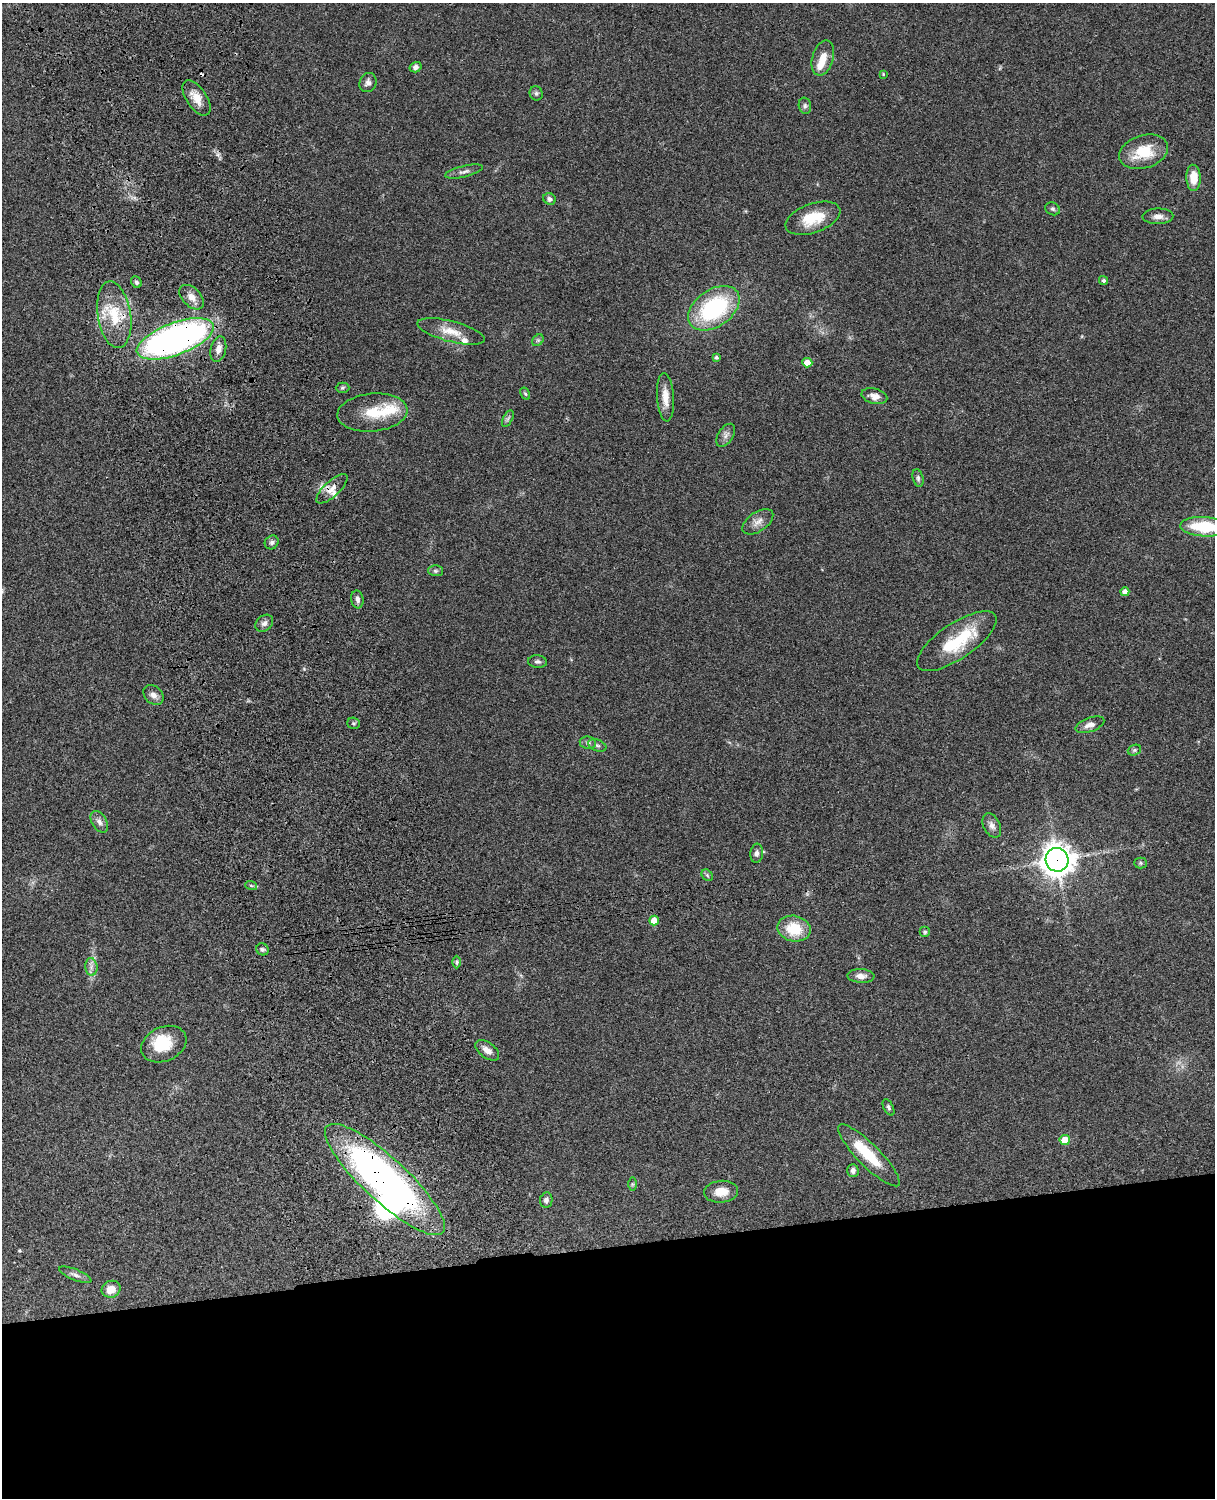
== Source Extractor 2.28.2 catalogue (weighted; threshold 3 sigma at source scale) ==
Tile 11 of 4 x 3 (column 3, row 3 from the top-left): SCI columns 2546-3758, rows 277-1772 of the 5088 x 4926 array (HDU 1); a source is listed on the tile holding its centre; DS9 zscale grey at full resolution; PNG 1217 x 1500 px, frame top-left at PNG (2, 3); each listed source drawn as its Kron ellipse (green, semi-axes under 4 px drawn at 4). Shown black and unused: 17% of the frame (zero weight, under 3 of 4 exposures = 6% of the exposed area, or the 3 px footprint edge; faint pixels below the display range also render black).
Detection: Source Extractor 2.28.2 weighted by HDU 2 'WHT'; one run over the whole footprint, this tile lists its part. Background 0.09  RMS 0.0061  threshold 0.0276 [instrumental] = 3 sigma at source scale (4.5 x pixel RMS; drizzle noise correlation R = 1.50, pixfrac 1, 0.05/0.05 arcsec/px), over >= 5 px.
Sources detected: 85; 4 inside a brighter object's white glare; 1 cosmic-ray / hot-pixel residue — neither listed nor drawn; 5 inside a brighter listed object's ellipse — not listed separately; the other 75 listed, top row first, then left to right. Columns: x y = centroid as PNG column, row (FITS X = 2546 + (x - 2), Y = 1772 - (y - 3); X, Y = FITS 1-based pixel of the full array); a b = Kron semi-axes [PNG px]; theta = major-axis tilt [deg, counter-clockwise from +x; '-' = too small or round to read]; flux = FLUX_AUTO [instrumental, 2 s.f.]
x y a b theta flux
823 58 18 10 74 8
416 67 6 5 - 1.8
883 74 4 3 - 0.52
368 83 10 8 64 2.5
536 93 7 6 - 1.4
197 98 20 10 -56 7.9
805 106 8 6 -77 1.5
1144 152 25 16 18 20
464 171 19 5 13 2.7
1194 178 13 7 -87 9.7
549 199 6 5 - 1.7
1053 209 8 6 -31 1.3
1158 216 15 7 2 3.7
813 218 28 14 20 18
1103 280 5 4 - 1.1
136 282 6 5 - 1.3
192 297 15 9 -45 5.3
714 308 28 18 35 63
114 315 34 16 -81 22
451 331 34 10 -15 10
175 339 40 16 20 250
538 340 6 5 - 1.1
218 349 13 7 78 4.3
716 357 4 4 - 1.3
807 363 5 5 - 6.4
342 388 7 5 1 1.1
525 394 6 4 -61 0.91
874 396 13 7 -14 4.6
665 397 24 8 -86 7.6
372 413 35 19 5 20
508 419 9 4 64 1.5
726 435 13 7 57 2.8
918 478 9 5 -76 1.4
332 489 20 7 42 5.8
758 522 17 9 34 4.6
1204 527 24 9 -3 30
272 542 7 6 - 1.8
435 571 7 5 -2 1.2
1125 592 4 4 - 3.4
357 599 9 6 -81 2.3
264 623 10 7 40 2.5
957 641 46 17 34 29
537 662 9 6 -5 1.7
153 695 11 8 -43 3.6
354 723 6 5 - 1.1
1090 725 15 7 20 3.4
588 743 8 6 -11 1.8
597 745 9 5 -21 1.6
1134 750 7 5 21 1
99 822 12 7 -60 3
992 825 13 8 -64 3.2
757 853 9 6 84 2.2
1057 860 12 11 - 780
1141 863 6 5 - 0.91
707 875 6 5 - 1
251 885 6 3 -20 0.86
654 921 5 5 - 8.2
794 929 17 12 -12 19
925 932 5 5 - 1
262 949 6 5 - 1.2
457 962 6 4 90 1
91 967 9 6 -84 2.5
861 976 13 7 -4 3.7
164 1044 24 17 24 16
487 1050 14 7 -36 4.2
889 1107 9 5 -64 1.4
1065 1140 5 5 - 14
869 1155 42 11 -45 24
853 1170 6 5 - 2.1
385 1180 79 22 -43 280
632 1184 7 4 -90 0.91
721 1192 17 11 5 8.3
546 1200 7 6 - 2.1
75 1275 17 5 -22 2.6
111 1289 9 8 - 7
Overlapping masked pixels (flux is a lower limit): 5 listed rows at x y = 114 315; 175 339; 332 489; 1057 860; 385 1180
Isophote crosses this tile's border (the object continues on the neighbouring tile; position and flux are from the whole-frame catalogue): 1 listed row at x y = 1204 527